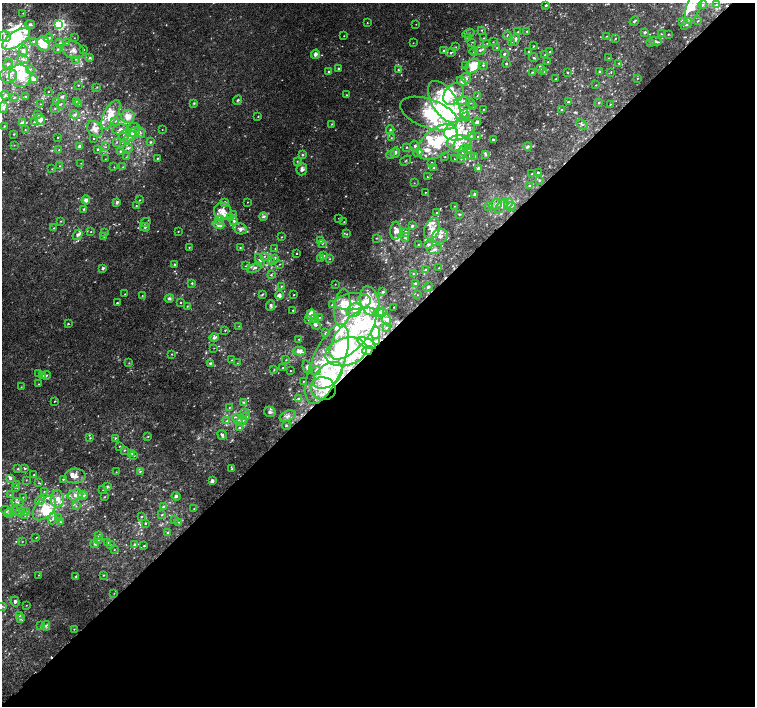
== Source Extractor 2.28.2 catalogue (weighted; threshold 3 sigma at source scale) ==
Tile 12 of 4 x 4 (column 4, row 3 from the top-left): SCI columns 4567-6072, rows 1680-3087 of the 6113 x 6109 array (HDU 1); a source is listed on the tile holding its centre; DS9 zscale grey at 2 x 2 block average (1 PNG px = mean of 2 x 2 image px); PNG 757 x 708 px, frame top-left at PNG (2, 3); each listed source drawn as its Kron ellipse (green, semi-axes under 4 px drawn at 4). Shown black and unused: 52% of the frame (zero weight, under 2 of 3 exposures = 3% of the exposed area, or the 3 px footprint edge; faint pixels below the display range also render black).
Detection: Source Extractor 2.28.2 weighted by HDU 2 'WHT'; one run over the whole footprint, this tile lists its part. Background 0.00523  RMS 0.0029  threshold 0.0132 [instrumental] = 3 sigma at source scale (4.5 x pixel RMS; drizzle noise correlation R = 1.50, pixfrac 1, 0.0396/0.0396 arcsec/px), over >= 5 px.
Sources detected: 599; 1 too faint to see at this stretch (2 x 2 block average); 8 inside a brighter object's white glare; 6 cosmic-ray / hot-pixel residue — neither listed nor drawn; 2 coinciding with a brighter row at this scale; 161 inside a brighter listed object's ellipse — not listed separately; the other 421 listed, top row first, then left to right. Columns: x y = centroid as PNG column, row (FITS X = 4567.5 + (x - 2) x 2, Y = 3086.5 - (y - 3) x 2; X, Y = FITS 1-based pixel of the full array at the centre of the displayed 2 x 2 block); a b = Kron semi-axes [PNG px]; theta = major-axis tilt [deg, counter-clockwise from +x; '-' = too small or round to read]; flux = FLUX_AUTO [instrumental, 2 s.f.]
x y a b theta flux
694 4 21 6 70 7.3
546 5 3 2 - 1
703 5 4 3 - 1.1
716 5 4 3 - 1.2
23 13 3 3 - 0.45
634 21 5 2 - 0.72
682 21 4 3 - 1.3
698 21 3 2 - 0.41
367 23 2 2 - 0.25
30 24 5 3 - 1
416 24 2 2 - 0.25
686 24 6 4 45 1.8
59 25 3 3 - 130
481 30 3 2 - 0.48
527 31 2 2 - 0.35
518 32 3 3 - 0.46
645 32 2 2 - 1.5
469 33 6 2 19 0.67
661 34 3 2 - 0.43
668 34 2 2 - 0.39
507 35 4 2 - 0.35
5 36 6 5 - 2.3
344 36 2 2 - 0.34
607 36 3 2 - 0.28
468 37 4 3 - 0.91
49 38 5 3 - 1.2
74 38 2 2 - 0.27
484 38 3 3 - 0.66
615 38 3 2 - 0.43
16 39 16 7 32 23
515 39 6 4 76 1.7
655 41 6 3 -9 0.95
34 42 3 2 - 0.55
472 42 3 2 - 0.38
493 42 3 2 - 0.47
651 42 3 2 - 0.82
60 43 3 3 - 0.69
66 43 3 3 - 0.82
413 43 2 2 - 0.22
487 43 2 2 - 0.3
512 43 2 2 - 0.27
44 44 7 6 - 9.1
534 46 3 2 - 0.39
456 47 2 2 - 0.37
497 48 2 2 - 0.37
58 49 4 3 - 0.77
73 50 11 8 -22 5.3
84 50 2 2 - 0.31
480 50 5 4 - 1.6
23 51 5 4 - 2.4
444 51 3 2 - 0.79
474 51 4 3 - 1
451 52 4 3 - 0.85
528 52 3 2 - 0.45
550 52 3 2 - 0.46
315 54 4 4 - 2.3
504 54 3 3 - 0.96
545 55 3 2 - 0.42
90 58 4 3 - 0.87
534 58 5 3 - 0.7
608 58 2 2 - 0.33
23 59 6 3 -27 2
76 59 3 2 - 0.49
548 62 2 2 - 0.45
619 63 2 2 - 0.4
8 64 5 3 - 1.3
506 64 2 2 - 0.53
483 65 4 3 - 0.76
465 66 4 3 - 0.75
473 66 8 6 44 15
338 68 3 2 - 0.79
541 68 3 3 - 1
30 69 3 2 - 0.63
398 70 4 3 - 0.64
329 71 3 2 - 0.96
544 71 3 3 - 0.48
599 71 2 2 - 0.69
532 72 3 2 - 0.38
567 72 2 2 - 0.62
611 72 3 2 - 0.27
8 75 8 7 - 3.9
20 76 11 11 - 15
466 78 5 4 - 1.6
33 79 3 3 - 4.6
556 79 2 2 - 0.37
637 79 2 2 - 0.33
462 81 5 4 - 1.7
78 85 2 2 - 0.29
596 85 2 2 - 0.32
97 87 2 2 - 0.31
48 92 2 2 - 0.23
453 94 12 8 53 8.8
5 95 4 3 - 1.1
347 95 3 2 - 0.42
62 96 3 2 - 1.4
477 96 3 2 - 0.39
26 97 2 2 - 0.86
14 98 4 2 - 0.55
238 100 5 3 - 0.8
56 101 3 2 - 0.42
76 101 3 2 - 0.27
462 101 8 4 8 2.2
444 102 24 12 -58 28
568 102 3 3 - 0.63
599 102 3 2 - 0.46
194 103 4 3 - 0.7
470 103 5 2 - 0.45
40 104 2 2 - 0.21
60 104 3 2 - 0.64
79 104 3 3 - 0.54
610 104 2 2 - 0.32
473 105 3 3 - 0.66
3 107 6 3 81 2.6
55 108 2 2 - 0.32
484 109 2 2 - 0.32
561 110 2 2 - 0.6
429 113 30 14 -20 37
38 114 3 3 - 1
75 114 4 4 - 1.2
111 114 16 7 62 9.4
464 114 4 3 - 1.1
128 116 7 6 - 5.9
258 116 3 2 - 0.41
466 117 3 3 - 0.81
40 119 5 4 - 4.2
115 121 4 3 - 0.89
34 122 3 3 - 0.98
477 122 4 3 - 2.2
23 123 4 4 - 2.8
332 124 3 2 - 0.51
582 124 6 2 -39 0.94
4 126 3 2 - 0.45
134 127 6 3 -3 1.2
95 129 9 7 -48 4.3
120 129 8 5 10 2.5
25 130 2 2 - 0.33
162 130 2 2 - 0.2
390 130 4 3 - 0.9
459 130 16 9 20 12
135 132 5 4 - 3.6
140 132 6 3 -58 1.1
14 134 3 2 - 0.39
124 135 6 4 42 2.3
471 136 3 3 - 0.54
478 136 2 2 - 0.34
57 137 2 2 - 0.31
130 137 7 3 43 1.9
94 138 2 2 - 0.33
391 138 3 2 - 0.46
493 139 2 2 - 0.75
117 142 3 2 - 0.36
150 142 3 3 - 0.82
438 142 23 13 38 24
459 144 12 8 -4 6.6
14 145 2 2 - 0.3
80 146 3 3 - 2.3
415 146 6 4 -59 1.4
527 146 4 3 - 1.2
106 147 3 2 - 0.28
406 147 3 2 - 0.53
128 148 5 4 - 1.5
97 149 2 2 - 0.71
59 150 3 2 - 0.51
468 150 4 4 - 1.2
120 151 4 3 - 0.72
463 152 7 2 70 1
395 153 5 4 - 1.4
418 153 4 3 - 1.4
302 155 3 3 - 0.7
390 155 4 2 - 0.68
485 155 3 3 - 0.73
470 156 3 3 - 0.8
475 156 3 2 - 0.5
126 157 3 2 - 0.38
445 157 2 2 - 0.43
157 158 3 2 - 0.5
105 159 2 2 - 0.22
455 159 2 2 - 0.33
461 159 3 2 - 0.39
297 161 3 2 - 0.59
405 161 6 2 37 0.44
432 162 2 2 - 0.22
81 163 2 2 - 0.2
59 166 2 2 - 0.29
114 167 3 2 - 0.23
123 167 3 2 - 0.38
434 168 3 2 - 0.45
478 168 3 2 - 2.2
52 169 3 2 - 0.34
302 169 6 5 - 2.6
538 172 3 2 - 0.58
532 174 4 3 - 0.53
427 177 2 2 - 1
539 180 3 3 - 0.68
414 183 2 2 - 0.2
529 186 3 3 - 0.65
425 192 2 2 - 0.24
474 194 3 3 - 0.67
86 200 4 4 - 2.3
140 200 3 2 - 0.47
117 202 2 2 - 2.6
225 202 3 3 - 1.4
247 202 2 2 - 0.26
508 204 5 4 - 2
496 205 6 5 - 2.9
136 206 3 2 - 0.4
454 206 2 2 - 0.23
501 206 8 4 53 2.6
511 206 5 3 - 1.1
489 207 3 3 - 0.71
84 209 3 2 - 0.77
223 211 9 8 - 5.9
437 213 3 2 - 0.94
459 214 3 2 - 0.58
233 215 3 2 - 0.56
263 216 4 3 - 1.4
230 218 4 3 - 0.74
339 218 2 2 - 0.59
220 220 4 4 - 1.4
61 221 2 2 - 0.51
234 221 4 3 - 1.2
145 222 5 2 - 0.72
344 222 2 2 - 0.23
219 224 6 4 -11 4
412 226 2 2 - 1.7
145 227 5 3 - 0.82
54 228 3 2 - 0.49
240 229 7 5 -19 2.7
432 229 11 7 66 5.1
178 231 3 2 - 0.26
395 231 9 5 86 3.8
91 232 2 2 - 0.28
104 232 3 3 - 0.56
406 232 4 3 - 0.99
347 234 3 3 - 0.55
78 235 6 4 51 1.7
440 236 8 7 - 3.6
104 237 2 2 - 0.26
282 237 2 2 - 0.38
405 237 4 4 - 1.1
376 238 3 2 - 0.36
321 241 4 3 - 1.1
322 243 3 3 - 0.71
418 244 3 2 - 0.5
429 244 4 3 - 1.6
189 247 3 2 - 0.35
240 247 3 2 - 0.47
275 248 2 2 - 0.3
435 249 7 3 14 1.7
296 253 2 2 - 3.3
264 256 3 2 - 0.51
323 256 3 3 - 0.75
274 258 3 3 - 1.3
321 258 3 3 - 1.5
329 259 3 2 - 0.43
260 260 7 4 -58 1.9
271 262 3 2 - 0.59
175 264 3 3 - 0.92
280 264 2 2 - 0.32
246 266 3 2 - 0.41
103 268 2 2 - 1.7
255 268 8 3 27 1.3
439 268 2 2 - 0.26
425 269 3 2 - 0.43
413 274 3 2 - 0.41
271 275 4 3 - 0.67
192 283 3 3 - 0.65
415 283 3 3 - 0.79
335 284 2 2 - 0.26
281 286 3 2 - 0.54
428 287 5 3 - 1.1
383 292 2 2 - 1
125 294 2 2 - 0.32
262 294 3 2 - 0.69
142 295 3 2 - 0.26
279 295 4 4 - 2.2
294 295 2 2 - 0.4
417 295 2 2 - 0.29
169 298 5 4 - 1.6
369 301 15 9 -76 13
180 302 2 2 - 0.52
352 302 19 8 5 9.3
117 303 2 2 - 0.67
271 305 5 4 - 1.7
332 305 4 3 - 1.2
187 306 4 2 - 0.35
394 307 2 2 - 0.34
342 308 19 8 86 12
293 310 2 2 - 0.34
354 310 8 6 41 4.4
382 312 4 3 - 1.7
379 313 5 4 - 1.6
311 314 5 4 - 7.4
319 317 2 2 - 0.35
309 319 3 3 - 0.79
314 319 4 4 - 1.4
386 320 6 3 -59 1.3
68 324 2 2 - 0.52
315 324 6 4 -39 1.8
239 326 2 2 - 0.27
386 328 2 2 - 0.46
225 330 3 2 - 0.42
325 333 3 2 - 0.77
376 333 6 4 81 4
353 334 32 14 49 43
214 337 5 3 - 3.4
299 339 3 2 - 0.41
376 342 3 2 - 2.7
367 343 10 4 -25 3.3
214 348 2 2 - 0.25
367 350 6 3 27 2
299 351 6 4 2 4.3
346 352 21 14 16 53
172 354 2 2 - 0.36
232 360 2 2 - 0.5
286 360 3 2 - 0.41
129 363 3 2 - 0.38
210 363 3 3 - 0.91
237 363 3 2 - 0.31
327 364 42 16 68 40
307 367 7 3 -76 2
282 368 3 2 - 0.62
274 370 3 2 - 0.43
316 370 5 3 - 1.2
290 371 2 2 - 0.32
39 374 3 3 - 0.5
46 375 4 2 - 0.66
328 375 17 10 39 20
42 376 4 3 - 1.2
303 381 2 2 - 0.25
39 384 2 2 - 0.37
21 387 2 2 - 0.34
323 388 12 11 - 14
299 398 3 2 - 0.73
55 401 2 2 - 0.44
243 402 3 3 - 0.71
229 408 3 2 - 0.35
245 412 3 3 - 0.8
270 412 6 5 - 2
247 416 3 2 - 0.56
288 416 8 5 25 3
237 419 5 4 - 1.9
227 421 4 3 - 1.1
242 421 5 3 - 1.9
286 425 5 3 - 0.93
239 427 3 3 - 0.65
222 435 5 3 - 1.5
148 436 3 2 - 0.42
90 438 3 3 - 0.57
115 438 3 2 - 0.49
120 446 2 2 - 0.37
124 450 3 2 - 0.45
132 453 3 3 - 0.65
134 455 3 2 - 0.43
18 469 4 2 - 0.69
25 469 3 3 - 0.62
232 469 2 2 - 0.43
140 471 4 3 - 0.81
116 472 2 2 - 0.27
34 474 3 2 - 0.54
75 476 10 7 2 4
10 478 3 3 - 1.5
63 479 2 2 - 0.61
26 480 2 2 - 0.3
212 481 4 3 - 1.4
38 483 3 2 - 0.33
16 484 2 2 - 0.52
16 487 3 2 - 0.27
107 487 4 3 - 0.87
103 490 2 2 - 0.31
44 491 3 2 - 0.3
10 495 2 2 - 0.27
75 495 8 5 13 3.4
83 495 5 4 - 1.4
176 496 4 4 - 1.4
23 497 3 2 - 0.3
105 497 3 2 - 0.32
57 499 9 6 88 5.7
40 500 5 3 - 1.6
17 502 6 3 -4 1.2
76 506 3 3 - 0.58
163 507 3 3 - 0.68
44 508 14 9 48 14
194 508 2 2 - 0.26
6 511 5 3 - 1.2
15 511 4 3 - 0.72
20 512 4 3 - 1.1
25 512 3 3 - 1.7
9 513 4 3 - 1.5
162 515 3 2 - 0.6
25 516 2 2 - 0.29
141 517 3 2 - 0.33
58 518 4 3 - 1.1
53 519 6 3 70 1.1
174 520 3 2 - 0.38
60 522 3 2 - 0.48
179 522 3 2 - 0.52
145 524 3 2 - 0.49
168 532 4 3 - 0.77
99 535 3 3 - 0.73
36 538 3 2 - 0.4
98 539 3 3 - 0.81
22 542 2 2 - 0.26
108 542 3 2 - 1.4
95 544 4 3 - 0.99
111 545 2 2 - 0.29
134 545 4 3 - 1.2
144 546 2 2 - 0.52
114 550 3 2 - 0.23
39 575 2 2 - 0.34
104 575 3 2 - 0.38
76 577 4 2 - 0.83
114 593 2 2 - 0.29
15 601 5 4 - 1.4
26 605 2 2 - 0.23
2 606 3 3 - 0.55
19 615 3 3 - 0.51
21 619 4 3 - 1.1
41 626 4 3 - 0.86
46 626 4 3 - 1.1
74 629 2 2 - 0.35
Overlapping masked pixels (flux is a lower limit): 5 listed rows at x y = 353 334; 376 342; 367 350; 327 364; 323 388
Isophote crosses this tile's border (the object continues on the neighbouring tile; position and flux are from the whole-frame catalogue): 3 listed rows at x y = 694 4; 703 5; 2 606
Diffuse or blended objects may show on this block-average render without a row.